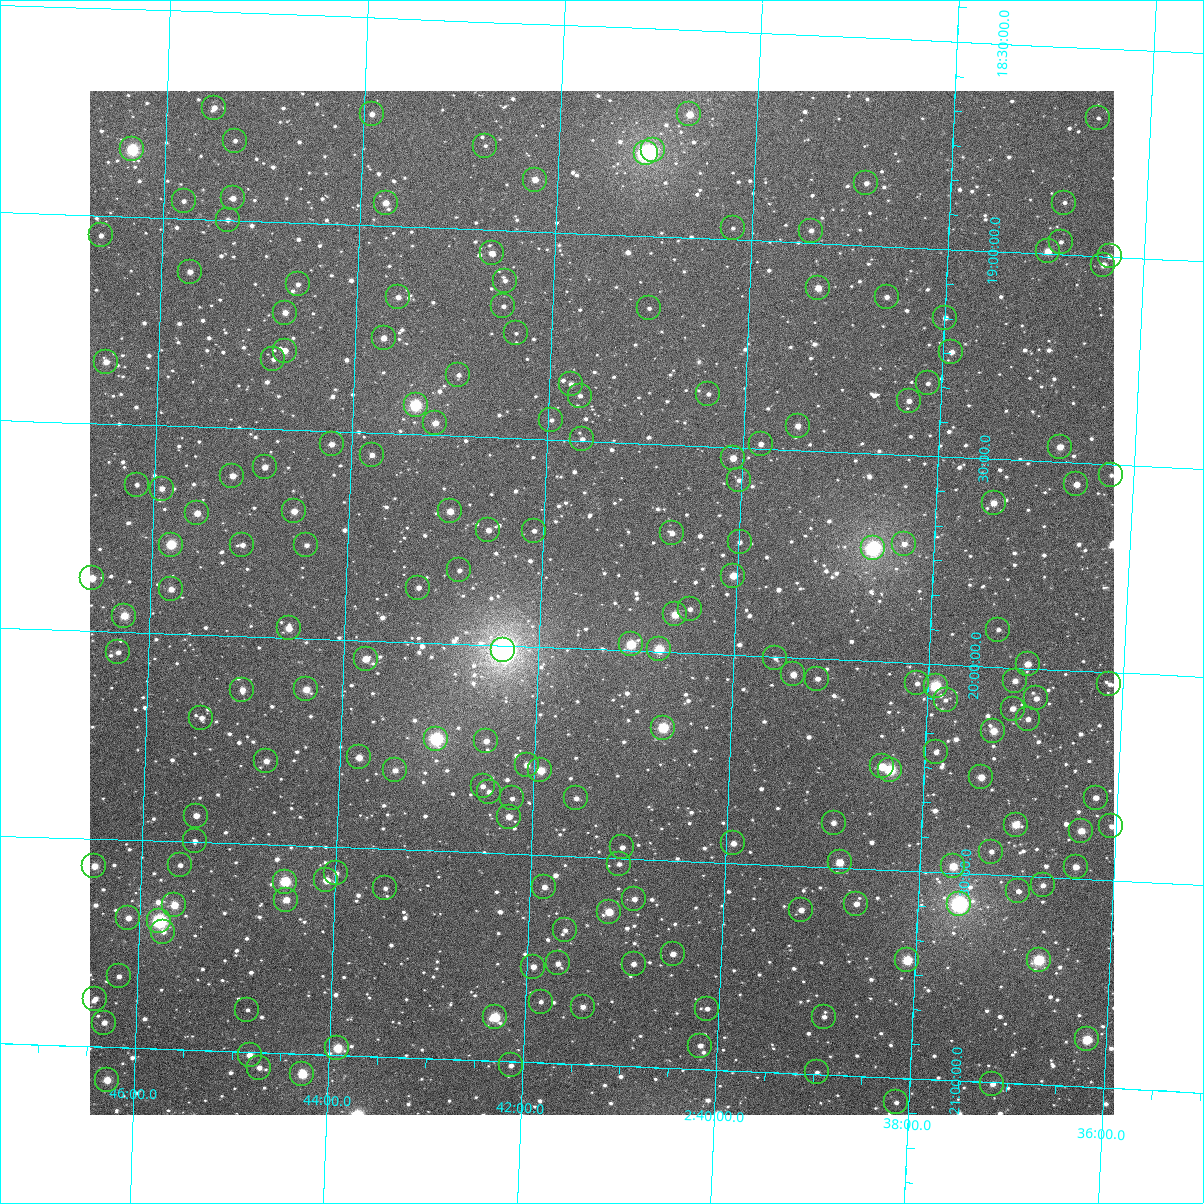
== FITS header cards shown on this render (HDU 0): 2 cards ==
NAXIS1  =                 1024
NAXIS2  =                 1024

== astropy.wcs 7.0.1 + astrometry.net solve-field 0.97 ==
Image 1024 x 1024 px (HDU 0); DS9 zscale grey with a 90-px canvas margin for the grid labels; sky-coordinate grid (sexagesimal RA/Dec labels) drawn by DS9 from the SOLVED WCS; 184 Tycho-2 reference stars matched to detected sources circled (green)
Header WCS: RA---TAN-SIP/DEC--TAN-SIP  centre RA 02:41:23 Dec +19:53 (40.34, +19.89 deg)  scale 8.67 arcsec/px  FOV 148.0' x 148.0'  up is +178 deg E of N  parity flipped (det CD > 0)
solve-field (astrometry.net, Tycho-2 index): VERIFIED the header's WCS against the Tycho-2 star catalogue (verified at 6 index scales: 14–184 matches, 0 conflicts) and refined it, rather than solving blind
Solved WCS: RA---TAN-SIP/DEC--TAN-SIP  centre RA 02:41:23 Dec +19:53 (40.34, +19.89 deg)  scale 8.67 arcsec/px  FOV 148.0' x 148.0'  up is +178 deg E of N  parity flipped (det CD > 0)
The solver's refit moves the header's centre by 0.22 arcsec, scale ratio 1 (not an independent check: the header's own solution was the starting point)
Tycho-2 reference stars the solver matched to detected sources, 184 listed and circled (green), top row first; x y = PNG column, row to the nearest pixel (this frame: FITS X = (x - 90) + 1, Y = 1024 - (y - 91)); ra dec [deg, ICRS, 3 dp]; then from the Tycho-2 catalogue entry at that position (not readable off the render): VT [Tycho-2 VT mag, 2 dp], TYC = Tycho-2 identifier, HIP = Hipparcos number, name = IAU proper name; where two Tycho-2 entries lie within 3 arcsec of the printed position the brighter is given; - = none
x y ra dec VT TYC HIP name
214 108 41.380 +18.731 11.57 1226-1631-1 - -
372 114 40.979 +18.733 11.46 1226-1021-1 - -
689 114 40.172 +18.703 10.07 1226-234-1 - -
1098 118 39.133 +18.668 12.51 1219-1941-1 - -
235 141 41.324 +18.808 12.49 1226-1749-1 - -
485 146 40.687 +18.798 12.78 1226-659-1 - -
132 149 41.585 +18.838 8.34 1226-1551-1 12932 -
653 150 40.261 +18.792 9.53 1226-73-1 - -
646 153 40.278 +18.800 7.50 1226-2015-1 12518 -
535 180 40.558 +18.875 10.59 1226-304-1 - -
866 183 39.714 +18.850 11.69 1219-1246-1 - -
233 198 41.324 +18.947 11.23 1226-1619-1 - -
184 201 41.449 +18.958 11.89 1226-1583-1 - -
386 203 40.935 +18.945 10.54 1226-864-1 - -
1064 203 39.208 +18.875 12.25 1219-202-1 - -
228 220 41.335 +18.999 11.64 1226-1728-1 - -
733 228 40.049 +18.972 12.56 1226-1970-1 - -
811 231 39.850 +18.970 11.34 1219-1776-1 - -
101 235 41.657 +19.048 11.66 1226-1912-1 - -
1061 242 39.213 +18.970 12.56 1219-822-1 - -
1048 251 39.245 +18.994 10.23 1219-1642-1 12187 -
492 253 40.660 +19.057 10.78 1226-1050-1 - -
1110 256 39.086 +18.999 12.59 1219-1213-1 - -
1103 265 39.102 +19.021 11.01 1219-1522-1 - -
190 272 41.427 +19.128 11.42 1226-1525-1 - -
505 281 40.624 +19.121 11.95 1226-206-1 - -
298 284 41.151 +19.148 12.34 1226-976-1 - -
818 288 39.825 +19.107 10.34 1219-84-1 - -
398 297 40.894 +19.171 11.35 1226-955-1 - -
887 297 39.650 +19.122 11.73 1219-434-1 - -
503 306 40.625 +19.183 12.35 1226-614-1 - -
649 308 40.254 +19.174 12.56 1226-374-1 - -
285 313 41.181 +19.218 10.70 1226-906-1 - -
945 318 39.498 +19.165 12.21 1219-1150-1 - -
516 333 40.590 +19.247 12.45 1226-295-1 - -
384 338 40.927 +19.271 10.88 1226-860-1 - -
285 351 41.178 +19.309 10.85 1226-830-1 - -
951 352 39.478 +19.247 11.36 1219-149-1 - -
273 359 41.207 +19.331 12.00 1226-815-1 - -
106 362 41.633 +19.351 10.84 1226-1299-1 - -
458 375 40.733 +19.352 12.07 1226-805-1 - -
928 383 39.535 +19.325 12.22 1219-1037-1 - -
571 384 40.445 +19.364 11.37 1226-938-1 - -
708 394 40.094 +19.374 12.02 1226-984-1 - -
580 396 40.421 +19.391 12.69 1226-1960-1 - -
909 401 39.581 +19.370 11.32 1219-1666-1 - -
416 405 40.837 +19.429 8.36 1226-710-1 12709 -
551 420 40.491 +19.452 12.28 1226-909-1 - -
435 423 40.787 +19.471 10.62 1226-675-1 - -
798 426 39.862 +19.441 11.05 1219-1323-1 - -
582 439 40.411 +19.495 11.77 1226-1060-1 - -
332 444 41.050 +19.531 11.47 1226-626-1 - -
761 444 39.955 +19.489 11.19 1219-1245-1 - -
1060 447 39.190 +19.464 10.84 1219-1709-1 - -
372 455 40.946 +19.553 11.43 1226-622-1 - -
733 458 40.024 +19.526 10.61 1226-1937-1 - -
265 467 41.218 +19.591 11.13 1226-589-1 12824 -
1111 475 39.056 +19.525 12.45 1219-1645-1 - -
232 476 41.300 +19.615 10.98 1226-1687-1 - -
739 480 40.006 +19.578 12.32 1226-444-1 - -
1076 484 39.144 +19.552 11.06 1219-304-1 - -
137 485 41.544 +19.644 12.00 1226-1599-1 - -
162 489 41.480 +19.652 11.04 1226-1867-1 - -
994 503 39.352 +19.605 10.70 1219-560-1 - -
294 511 41.139 +19.695 10.60 1226-483-1 - -
450 511 40.741 +19.682 10.40 1226-501-1 - -
197 513 41.388 +19.709 10.75 1226-1407-1 - -
488 530 40.641 +19.723 11.30 1226-1373-1 - -
534 531 40.524 +19.720 12.27 1226-1062-1 - -
672 533 40.171 +19.713 11.10 1226-991-1 - -
740 542 39.997 +19.727 12.15 1219-322-1 - -
904 544 39.576 +19.714 11.90 1219-564-1 - -
171 545 41.451 +19.786 9.02 1226-1301-1 - -
242 545 41.269 +19.781 11.83 1226-470-1 - -
306 545 41.105 +19.776 11.48 1226-460-1 - -
873 548 39.656 +19.728 7.35 1219-395-1 12319 -
459 570 40.711 +19.823 11.83 1226-497-1 - -
733 576 40.010 +19.809 10.29 1226-510-1 - -
92 578 41.651 +19.873 10.24 1226-1131-1 - -
418 588 40.815 +19.868 11.72 1226-530-1 - -
171 589 41.447 +19.893 11.02 1226-1451-1 - -
690 609 40.118 +19.894 11.50 1226-697-1 - -
675 614 40.155 +19.908 9.87 1226-236-1 - -
124 616 41.565 +19.961 9.81 1226-1199-1 - -
289 628 41.143 +19.978 10.40 1226-592-1 - -
998 630 39.326 +19.910 12.36 1219-253-1 - -
631 644 40.265 +19.985 9.10 1226-913-1 - -
659 649 40.192 +19.993 9.12 1226-477-1 - -
503 650 40.591 +20.011 5.73 1229-1969-1 12640 -
118 652 41.578 +20.049 11.40 1229-958-1 - -
775 658 39.894 +20.002 12.26 1222-477-1 - -
366 659 40.943 +20.044 10.41 1229-51-1 - -
1028 664 39.246 +19.989 10.63 1219-299-1 - -
793 674 39.846 +20.040 10.78 1222-796-1 - -
817 679 39.783 +20.048 11.64 1222-1293-1 - -
1015 681 39.277 +20.032 11.22 1222-1153-1 - -
917 683 39.527 +20.048 11.94 1222-36-1 - -
1109 684 39.035 +20.029 12.11 1222-1200-1 - -
936 686 39.480 +20.053 8.74 1222-663-1 12266 -
306 689 41.093 +20.123 10.14 1229-87-1 - -
242 690 41.256 +20.129 11.19 1229-104-1 - -
1036 698 39.220 +20.071 10.88 1222-693-1 - -
946 700 39.452 +20.085 11.92 1222-1150-1 - -
1013 709 39.280 +20.098 11.34 1222-2049-1 - -
201 718 41.359 +20.200 11.83 1229-1028-1 - -
1028 719 39.239 +20.122 11.60 1222-915-1 - -
663 728 40.173 +20.181 8.83 1229-551-1 - -
993 731 39.326 +20.155 10.12 1222-2041-1 - -
436 739 40.754 +20.231 7.78 1229-195-1 12688 -
486 741 40.626 +20.231 11.27 1229-190-1 - -
936 752 39.471 +20.212 11.26 1222-1178-1 - -
359 757 40.950 +20.282 10.50 1229-235-1 - -
266 761 41.188 +20.299 11.16 1229-256-1 - -
527 765 40.520 +20.285 11.18 1229-97-1 - -
882 766 39.608 +20.252 10.12 1222-707-1 - -
395 770 40.857 +20.310 11.50 1229-252-1 - -
540 770 40.484 +20.297 9.84 1229-1936-1 - -
890 770 39.586 +20.259 8.68 1222-1024-1 - -
981 777 39.353 +20.267 10.33 1222-93-1 - -
483 786 40.631 +20.340 11.19 1229-277-1 - -
489 792 40.614 +20.353 11.71 1229-1792-1 - -
512 798 40.554 +20.367 12.46 1229-38-1 - -
576 798 40.389 +20.361 11.75 1229-1867-1 - -
1096 798 39.056 +20.303 11.28 1222-132-1 - -
196 816 41.363 +20.436 11.11 1229-1103-1 - -
509 817 40.560 +20.411 10.78 1229-504-1 - -
834 823 39.726 +20.393 11.53 1222-33-1 - -
1016 825 39.258 +20.377 9.90 1222-717-1 - -
1111 826 39.012 +20.371 11.87 1222-1189-1 - -
1081 831 39.089 +20.385 10.29 1222-937-1 - -
195 841 41.365 +20.497 12.03 1229-1121-1 - -
733 843 39.980 +20.453 11.71 1222-725-1 - -
622 847 40.266 +20.474 11.56 1229-496-1 - -
991 852 39.317 +20.445 11.48 1222-1191-1 - -
840 862 39.706 +20.488 10.11 1222-337-1 - -
619 864 40.272 +20.514 12.20 1229-45-1 - -
180 865 41.400 +20.557 11.71 1229-755-1 - -
94 866 41.620 +20.566 10.29 1229-616-1 - -
953 866 39.414 +20.485 9.90 1222-1009-1 - -
1076 867 39.098 +20.472 10.95 1222-488-1 - -
336 873 40.998 +20.563 12.26 1229-168-1 - -
326 880 41.023 +20.581 10.65 1229-133-1 - -
285 882 41.129 +20.588 8.75 1229-107-1 - -
1043 885 39.181 +20.520 11.94 1222-988-1 - -
544 887 40.461 +20.577 11.53 1229-414-1 - -
385 888 40.870 +20.595 12.12 1229-94-1 - -
1018 891 39.243 +20.537 11.22 1222-1255-1 - -
634 899 40.229 +20.597 11.10 1229-105-1 - -
286 900 41.124 +20.631 10.64 1229-7-1 - -
856 904 39.658 +20.585 11.35 1222-49-1 - -
959 904 39.393 +20.575 7.02 1222-509-1 12238 -
174 905 41.411 +20.653 9.94 1229-568-1 - -
801 910 39.799 +20.606 11.01 1222-827-1 - -
609 912 40.293 +20.630 9.89 1229-1805-1 - -
128 918 41.529 +20.688 11.13 1229-608-1 - -
159 921 41.449 +20.693 7.68 1229-893-1 12899 -
565 930 40.404 +20.679 12.38 1229-333-1 - -
163 932 41.437 +20.718 11.97 1229-630-1 - -
673 954 40.124 +20.725 11.19 1229-111-1 - -
907 960 39.521 +20.716 9.19 1222-989-1 - -
1039 960 39.182 +20.701 8.59 1222-1127-1 12161 -
558 963 40.419 +20.760 11.60 1229-545-1 - -
634 964 40.224 +20.753 11.42 1229-1948-1 - -
533 967 40.483 +20.770 11.36 1229-1808-1 12591 -
119 976 41.548 +20.829 11.73 1229-623-1 - -
95 999 41.607 +20.885 12.35 1229-1112-1 - -
541 1002 40.459 +20.853 12.30 1229-234-1 - -
583 1007 40.350 +20.861 11.53 1229-415-1 - -
707 1009 40.030 +20.854 11.70 1229-1816-1 - -
247 1010 41.214 +20.899 12.17 1229-336-1 - -
495 1017 40.575 +20.894 9.07 1229-48-1 - -
824 1017 39.728 +20.861 11.93 1222-84-1 - -
104 1023 41.582 +20.942 11.35 1229-804-1 - -
1087 1039 39.048 +20.886 9.15 1222-1095-1 - -
700 1046 40.043 +20.943 11.32 1229-1845-1 - -
337 1048 40.978 +20.984 9.43 1229-279-1 - -
250 1055 41.204 +21.008 10.79 1229-181-1 - -
511 1065 40.530 +21.009 12.28 1229-1783-1 - -
259 1068 41.179 +21.037 11.35 1229-119-1 - -
817 1072 39.740 +20.995 12.82 1222-608-1 - -
302 1074 41.066 +21.049 9.23 1229-1130-1 - -
107 1080 41.569 +21.080 9.97 1229-832-1 - -
992 1084 39.286 +21.004 11.25 1222-852-1 - -
896 1102 39.532 +21.059 12.13 1222-560-1 - -